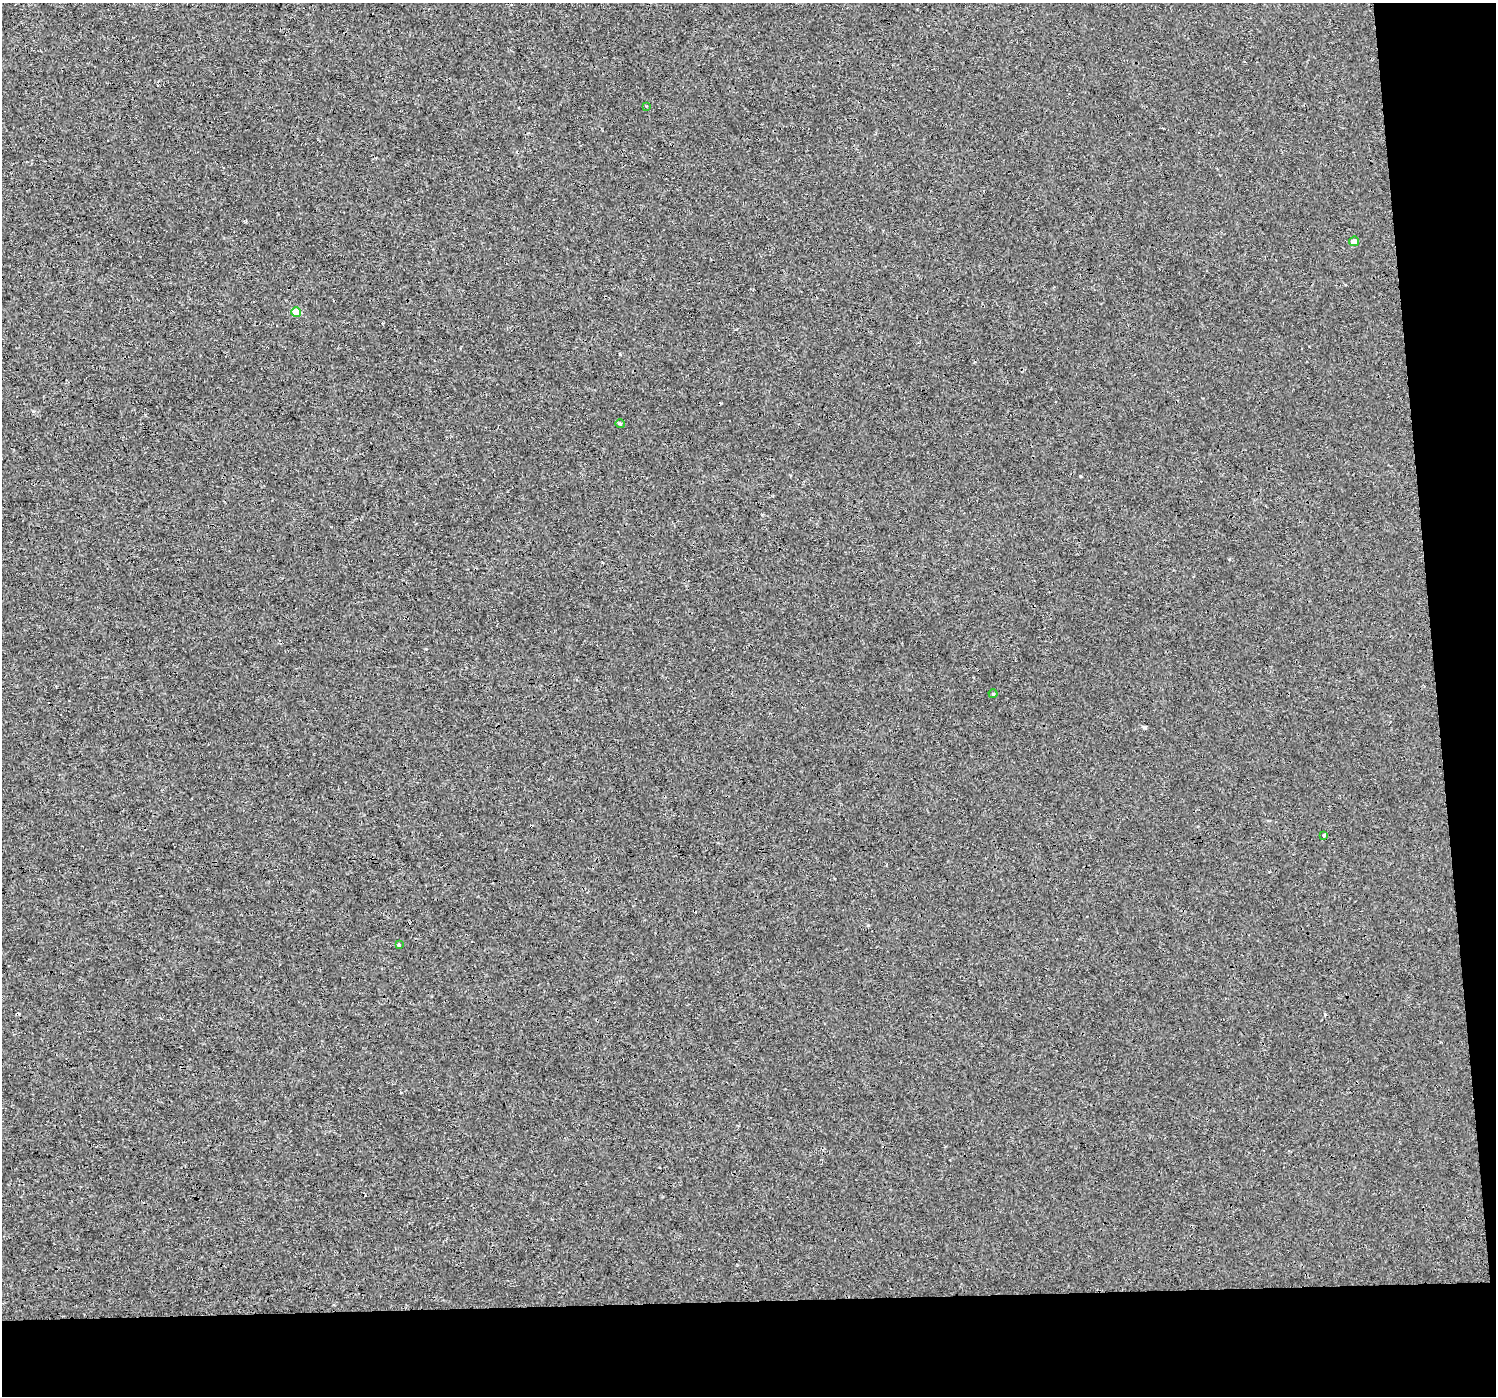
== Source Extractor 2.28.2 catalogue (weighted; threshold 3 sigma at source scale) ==
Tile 9 of 3 x 3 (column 3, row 3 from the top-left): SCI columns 2990-4483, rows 4-1397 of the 4483 x 4230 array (HDU 1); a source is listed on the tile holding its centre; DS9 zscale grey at full resolution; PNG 1498 x 1398 px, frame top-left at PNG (2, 3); each listed source drawn as its Kron ellipse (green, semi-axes under 4 px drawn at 4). Shown black and unused: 11% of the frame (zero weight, under 3 of 4 exposures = <1% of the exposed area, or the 3 px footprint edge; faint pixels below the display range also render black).
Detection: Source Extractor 2.28.2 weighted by HDU 2 'WHT'; one run over the whole footprint, this tile lists its part. Background 5.44e-04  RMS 0.0017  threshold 0.00785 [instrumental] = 3 sigma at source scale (4.5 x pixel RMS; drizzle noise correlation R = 1.50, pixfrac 1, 0.0396/0.0396 arcsec/px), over >= 5 px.
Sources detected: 10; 3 cosmic-ray / hot-pixel residue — neither listed nor drawn; the other 7 listed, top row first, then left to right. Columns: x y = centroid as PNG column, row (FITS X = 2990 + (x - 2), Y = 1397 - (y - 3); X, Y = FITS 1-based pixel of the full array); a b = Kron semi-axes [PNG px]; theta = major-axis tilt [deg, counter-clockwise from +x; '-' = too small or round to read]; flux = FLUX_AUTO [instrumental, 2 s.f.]
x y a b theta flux
646 106 3 3 - 0.13
1354 241 5 5 - 1.3
296 312 5 5 - 3
620 424 4 4 - 0.21
993 694 4 4 - 0.15
1324 835 3 3 - 0.87
399 945 3 3 - 1